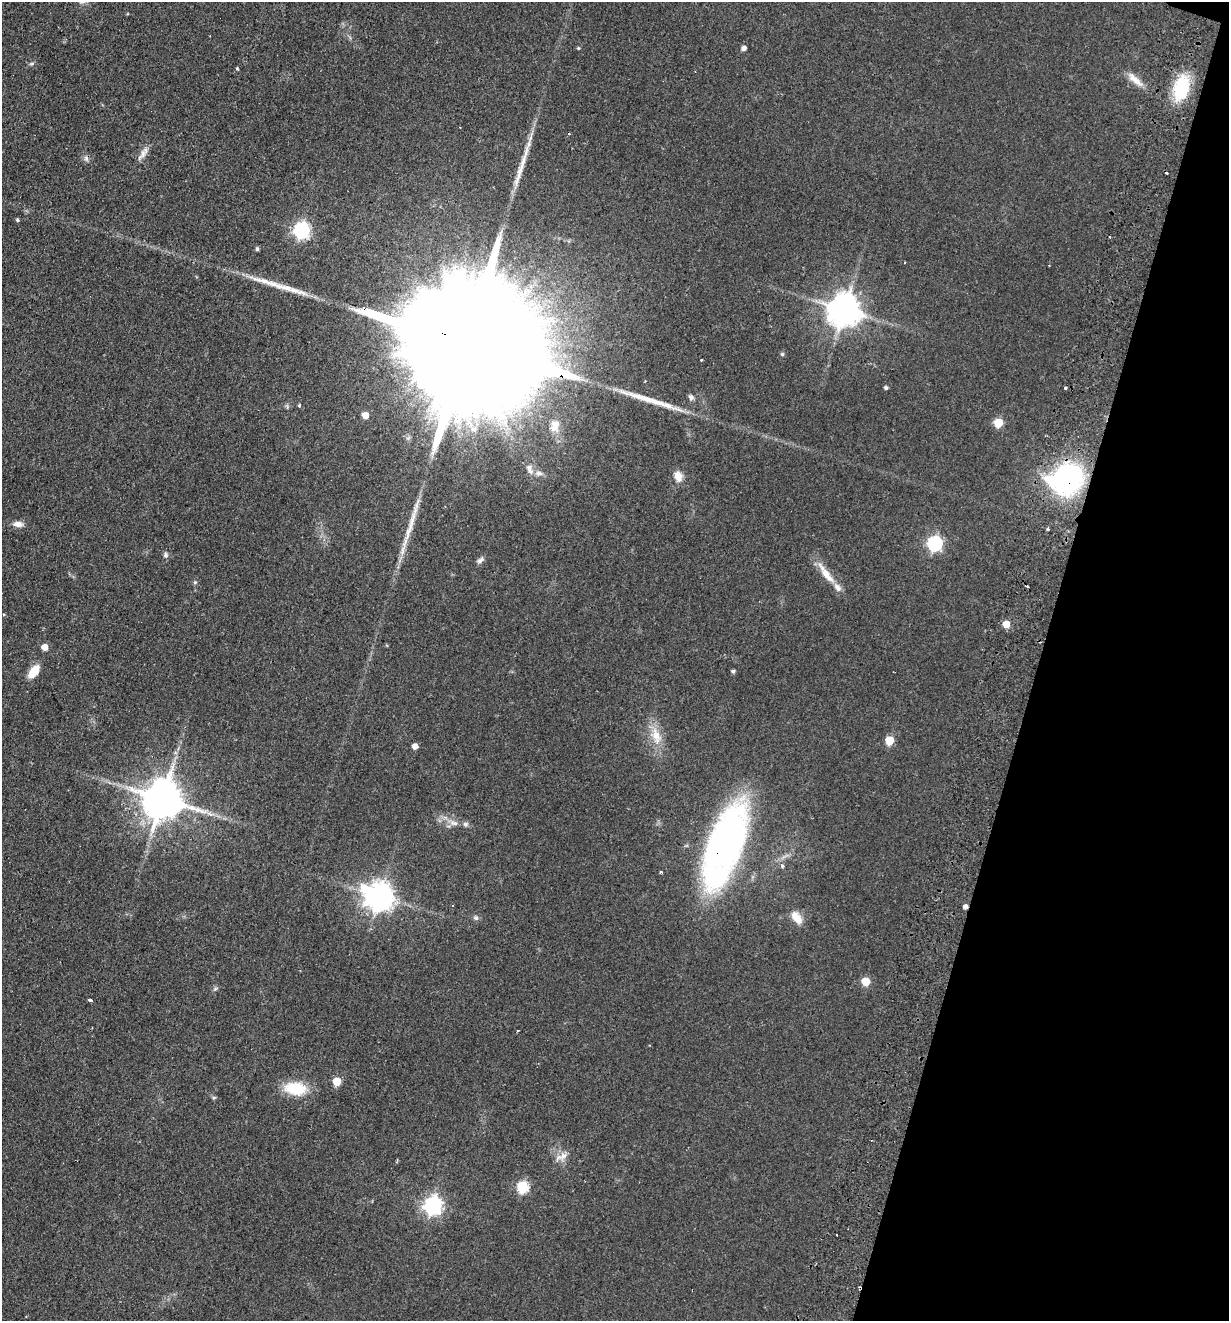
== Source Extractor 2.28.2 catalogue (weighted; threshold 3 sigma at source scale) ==
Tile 8 of 4 x 4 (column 4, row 2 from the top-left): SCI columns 3993-5219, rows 2661-3979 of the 5406 x 5319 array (HDU 1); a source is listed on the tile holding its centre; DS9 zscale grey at full resolution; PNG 1231 x 1323 px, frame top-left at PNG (2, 2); no overlay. Shown black and unused: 16% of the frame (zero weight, under 2 of 3 exposures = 3% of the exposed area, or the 3 px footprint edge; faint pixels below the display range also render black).
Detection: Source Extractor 2.28.2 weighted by HDU 2 'WHT'; one run over the whole footprint, this tile lists its part. Background 0.0953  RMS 0.011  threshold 0.0479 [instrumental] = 3 sigma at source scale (4.5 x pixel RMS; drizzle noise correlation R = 1.50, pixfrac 1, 0.05/0.05 arcsec/px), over >= 5 px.
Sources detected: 74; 1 inside a brighter object's white glare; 6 cosmic-ray / hot-pixel residue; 4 long thin detections or spike segments (spike, bleed or trail) — not listed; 2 inside a brighter listed object's ellipse — not listed separately; the other 61 listed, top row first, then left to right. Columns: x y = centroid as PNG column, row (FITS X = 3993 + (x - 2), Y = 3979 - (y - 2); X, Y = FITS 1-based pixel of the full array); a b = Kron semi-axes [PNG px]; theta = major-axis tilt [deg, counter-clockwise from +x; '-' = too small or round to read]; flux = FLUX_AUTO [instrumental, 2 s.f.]
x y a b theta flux
578 48 4 4 - 1.2
744 48 4 4 - 4.6
32 64 8 4 9 1.8
237 69 4 3 - 1.6
1135 80 27 8 -41 12
1181 88 25 14 77 62
460 127 2 2 - 0.94
569 134 3 3 - 1.3
143 153 22 6 56 7.3
86 159 8 6 -71 3
17 220 4 4 - 1.7
301 230 7 6 - 290
257 249 4 4 - 2.1
844 310 10 9 - 2200
464 343 123 24 -19 140000
782 354 5 5 - 1.6
886 388 4 4 - 2.3
1065 388 3 3 - 10
691 397 8 6 -68 3.4
299 405 4 3 - 1.1
365 415 5 5 - 13
998 423 5 5 - 42
555 426 18 12 76 13
474 429 8 8 - 5.6
529 469 16 7 -63 6.3
539 473 10 6 -8 4.3
678 476 12 9 -76 11
1067 479 29 23 24 220
18 524 13 7 -4 6.4
1048 529 3 3 - 5.1
409 531 40 7 71 23
934 543 7 6 - 230
165 555 7 6 - 2.8
480 560 10 6 41 3.7
826 573 35 9 -53 18
195 582 6 4 44 1.4
1006 624 5 5 - 20
45 647 5 5 - 12
34 671 15 9 53 16
733 671 5 4 - 2.1
656 735 22 12 -68 19
889 740 5 5 - 39
415 746 5 4 - 8.5
163 799 12 11 - 4100
210 814 10 5 -27 4.6
453 823 13 7 -15 7
725 846 83 31 70 400
782 866 6 4 -63 2.3
660 872 3 3 - 2.4
380 897 10 9 - 1400
965 906 4 4 - 4.4
796 917 17 10 -53 13
476 918 7 6 - 2.8
865 981 5 5 - 33
215 989 6 4 43 1.8
90 1000 4 3 - 5.8
337 1081 5 5 - 27
295 1088 26 15 -6 36
214 1097 6 4 1 1.5
522 1187 6 6 - 100
433 1205 7 7 - 450
Overlapping masked pixels (flux is a lower limit): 5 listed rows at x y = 464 343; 1067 479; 725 846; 380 897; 965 906